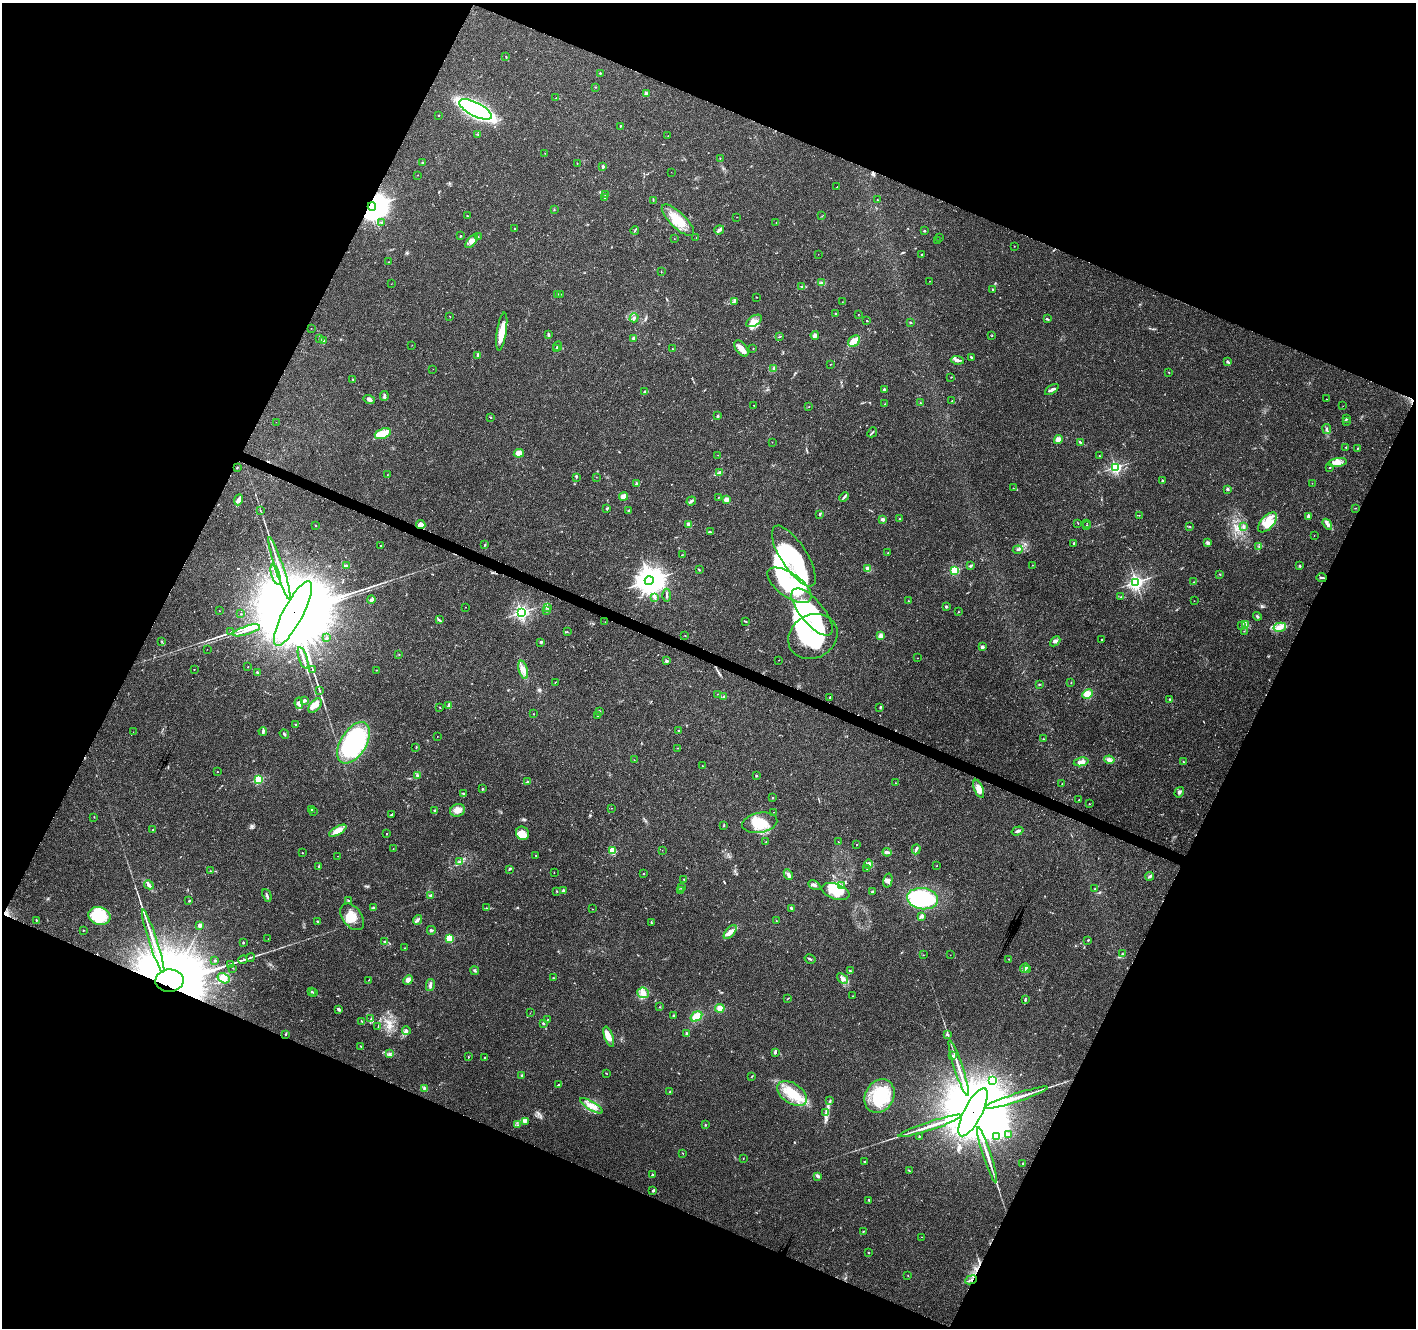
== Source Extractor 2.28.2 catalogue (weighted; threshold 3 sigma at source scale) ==
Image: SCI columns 7-5661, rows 210-5511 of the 5672 x 5786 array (HDU 1 of 3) = the unmasked area's bounding box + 8 px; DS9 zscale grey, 4 x 4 block average (1 PNG px = mean of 4 x 4 image px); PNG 1418 x 1330 px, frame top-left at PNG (2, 3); each listed source drawn as its Kron ellipse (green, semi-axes under 4 px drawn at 4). Shown black and unused: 44% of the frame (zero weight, under 3 of 4 exposures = <1% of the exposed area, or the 3 px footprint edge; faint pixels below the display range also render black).
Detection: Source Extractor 2.28.2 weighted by HDU 2 'WHT'. Background 0.0474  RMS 0.0039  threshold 0.0174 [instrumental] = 3 sigma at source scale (4.5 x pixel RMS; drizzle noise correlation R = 1.50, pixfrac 1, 0.0396/0.0396 arcsec/px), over >= 5 px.
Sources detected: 502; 1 too faint to see at this stretch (4 x 4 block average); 8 inside a brighter object's white glare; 5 cosmic-ray / hot-pixel residue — neither listed nor drawn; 15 coinciding with a brighter row at this scale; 33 inside a brighter listed object's ellipse — not listed separately; the other 440 listed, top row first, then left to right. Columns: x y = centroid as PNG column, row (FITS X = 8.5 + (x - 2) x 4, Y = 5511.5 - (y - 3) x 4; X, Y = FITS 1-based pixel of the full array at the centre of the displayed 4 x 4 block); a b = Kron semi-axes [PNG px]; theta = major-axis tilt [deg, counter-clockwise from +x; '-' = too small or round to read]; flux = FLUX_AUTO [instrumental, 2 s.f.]
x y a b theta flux
506 57 3 2 - 1.5
600 73 2 2 - 4.3
596 87 2 2 - 0.75
646 94 2 2 - 31
556 98 2 2 - 0.99
475 109 18 6 -27 670
439 115 2 2 - 2
620 126 3 2 - 1.4
478 134 2 2 - 1.4
668 136 2 2 - 0.82
545 153 2 2 - 0.82
720 158 2 2 - 1
422 163 2 2 - 1.2
577 163 2 2 - 0.67
603 166 2 2 - 5
671 172 2 2 - 0.37
418 175 2 2 - 0.63
837 187 2 2 - 0.6
605 194 2 2 - 1.8
605 197 2 2 - 12
653 200 3 2 - 1.5
877 200 2 2 - 1
372 206 4 4 - 3200
554 209 2 2 - 0.83
468 216 3 2 - 1.7
822 216 2 2 - 0.74
737 217 2 2 - 0.54
678 220 21 7 -44 51
381 222 2 2 - 1.8
776 222 2 2 - 0.46
515 229 3 2 - 1.5
635 230 4 2 - 2
719 230 5 3 - 6
925 231 3 2 - 1.6
460 236 2 2 - 1.7
478 237 2 2 - 0.75
696 238 2 2 - 0.7
940 238 2 2 - 0.51
674 239 2 2 - 0.67
472 241 8 4 51 9.4
937 241 2 2 - 2.3
1014 246 2 2 - 0.51
818 254 2 2 - 0.45
922 255 2 2 - 2.3
389 262 2 2 - 0.38
661 272 2 2 - 0.72
930 281 2 2 - 0.63
822 283 4 2 - 3.3
391 284 2 2 - 0.65
802 286 4 2 - 2.5
992 289 2 2 - 1.4
558 294 2 2 - 1.4
560 294 2 2 - 1.4
756 297 2 2 - 0.84
734 302 2 2 - 1.7
842 302 2 2 - 0.51
836 314 3 2 - 2.3
858 314 2 2 - 0.56
450 316 2 2 - 1.1
634 318 5 3 - 4
1047 319 3 2 - 3.3
754 321 9 5 32 14
867 321 2 2 - 1.6
910 323 2 2 - 2.7
311 328 2 2 - 0.39
502 332 19 5 81 36
548 335 3 2 - 5.3
815 335 4 3 - 5.8
991 336 2 2 - 0.96
780 337 3 2 - 1.4
634 338 2 2 - 22
320 339 3 3 - 3
324 340 2 2 - 1.2
854 341 7 5 45 21
412 345 2 2 - 0.45
558 346 5 2 - 2.5
741 348 9 5 -52 16
753 348 2 2 - 1.1
557 349 3 2 - 2.5
672 349 2 2 - 1.1
478 356 4 2 - 3.6
971 357 3 2 - 3.3
957 360 7 3 -7 7.6
1228 362 3 2 - 3.2
830 364 2 2 - 0.75
433 369 2 2 - 0.33
774 369 4 2 - 2.3
1168 372 2 2 - 0.72
951 377 2 2 - 0.73
353 379 2 2 - 0.74
884 389 2 2 - 15
1052 390 8 3 34 6.3
644 392 3 2 - 2.6
384 396 5 3 - 4.5
369 399 6 3 -14 6.2
1326 399 2 2 - 0.55
952 401 2 2 - 1
920 403 3 2 - 1.2
885 404 2 2 - 0.68
754 405 2 2 - 0.67
1343 406 2 2 - 0.43
809 407 2 2 - 0.77
717 416 3 2 - 3.8
491 417 2 2 - 0.94
1346 419 3 2 - 1.6
1346 421 2 2 - 6.4
276 422 2 2 - 1.1
1327 429 5 2 - 3.9
872 432 5 2 - 3.1
383 434 8 5 20 38
1058 439 4 4 - 12
772 442 2 2 - 0.63
1080 442 2 2 - 1.3
1346 447 2 2 - 2.2
1357 449 3 2 - 1.2
519 453 5 4 - 26
718 455 2 2 - 0.7
1100 456 3 2 - 1.2
1338 462 9 4 9 14
237 467 2 2 - 1.9
1115 467 2 2 - 470
1329 468 2 2 - 1.3
719 473 2 2 - 1
387 475 2 2 - 1
576 477 3 2 - 2.4
596 477 2 2 - 0.72
1162 480 2 2 - 3.3
1312 483 2 2 - 0.64
637 484 2 2 - 20
1013 488 2 2 - 0.85
1227 489 2 2 - 13
624 496 4 3 - 15
844 497 5 2 - 3.9
718 498 2 2 - 0.78
239 500 6 4 67 7
726 500 2 2 - 46
691 501 5 2 - 4.7
607 508 3 2 - 2.2
1355 508 2 2 - 0.78
260 510 2 2 - 0.77
628 511 3 2 - 2.2
820 514 3 2 - 2.4
1139 515 2 2 - 0.51
1308 517 4 2 - 7.5
883 519 4 3 - 5.6
899 519 2 2 - 1.2
1267 522 12 6 48 29
1078 523 2 2 - 1
1087 523 2 2 - 0.42
421 524 4 3 - 19
688 524 3 2 - 6.7
1327 524 6 3 -55 7.3
316 526 2 2 - 0.85
1087 526 2 2 - 1
1190 527 3 2 - 1.1
1243 527 2 2 - 1.4
710 532 4 2 - 2.2
1314 535 2 2 - 0.6
1207 542 4 2 - 3
1074 543 2 2 - 13
380 545 2 2 - 0.68
485 545 4 2 - 1.9
1259 546 3 2 - 2.5
1018 550 5 2 - 3.2
888 553 2 2 - 0.88
682 555 3 2 - 0.8
794 556 35 13 -57 180
1032 565 2 2 - 0.55
347 566 3 2 - 2.6
971 566 3 2 - 2.2
1300 566 2 2 - 6.8
279 568 33 2 -72 30
868 569 4 3 - 13
699 570 3 2 - 1.8
955 570 2 2 - 220
1220 574 2 2 - 0.99
276 575 10 2 -72 6.8
1322 578 5 2 - 2.8
649 581 4 4 - 3200
1136 582 2 2 - 780
1194 582 2 2 - 0.88
789 585 26 12 -35 180
667 595 6 2 89 3.8
654 597 3 3 - 3.8
1121 597 2 2 - 0.63
371 600 4 2 - 12
908 601 2 2 - 0.76
1194 601 2 2 - 0.5
465 607 2 2 - 0.55
547 607 2 2 - 1.1
946 607 2 2 - 3.5
546 610 2 2 - 1.2
219 611 2 2 - 0.55
521 612 2 2 - 620
812 612 29 12 -51 180
958 612 2 2 - 1.1
293 613 36 10 62 100000
241 614 2 2 - 0.81
1257 616 4 2 - 2.8
439 620 4 2 - 2.7
746 621 2 2 - 1.3
605 622 2 2 - 0.73
1246 624 3 3 - 4.7
1241 625 3 2 - 1.9
1280 627 6 4 14 11
246 630 14 2 18 12
1244 631 2 2 - 0.53
231 632 3 2 - 2.2
567 632 2 2 - 1.2
685 635 2 2 - 0.69
813 636 25 21 30 360
880 636 2 2 - 64
327 638 2 2 - 1.8
1102 640 2 2 - 1.4
162 641 3 2 - 1.4
1055 641 6 3 43 6.1
540 642 2 2 - 1.6
982 647 4 3 - 5.5
207 649 2 2 - 0.47
399 654 2 2 - 0.88
303 658 11 2 -72 8.8
918 658 2 2 - 0.67
779 660 2 2 - 1.4
667 661 4 2 - 3.6
248 667 2 2 - 1.1
194 669 2 2 - 0.82
312 669 3 2 - 1.3
376 670 2 2 - 1.1
523 670 9 4 -74 13
257 672 2 2 - 3.1
555 682 2 2 - 0.81
1071 683 2 2 - 2.1
1039 684 2 2 - 1.2
319 690 2 2 - 0.73
717 694 2 2 - 0.61
1087 694 6 4 27 26
724 697 3 3 - 2.7
830 697 2 2 - 2.4
1170 699 3 2 - 2.5
304 700 3 3 - 4.8
299 703 6 4 -82 10
449 705 4 3 - 6.3
315 706 8 5 51 25
880 707 3 2 - 2.1
440 708 2 2 - 0.66
600 712 2 2 - 1.1
534 714 2 2 - 1.3
597 715 3 2 - 1.3
296 724 2 2 - 2
678 730 2 2 - 2.3
263 731 4 2 - 4.5
133 732 2 2 - 0.34
284 734 5 2 - 3.1
437 736 2 2 - 0.61
1043 739 2 2 - 0.98
354 743 23 13 59 360
416 747 3 2 - 1.3
677 748 2 2 - 0.99
634 760 2 2 - 0.63
1109 760 5 4 - 7.8
1081 762 7 3 12 8.9
1183 762 2 2 - 0.99
702 766 2 2 - 0.64
217 771 2 2 - 1
417 775 2 2 - 1.8
756 776 2 2 - 2.2
259 779 2 2 - 210
527 782 2 2 - 5
895 783 2 2 - 1.4
1062 784 2 2 - 0.71
482 789 3 2 - 2
979 789 9 4 -68 18
1179 792 5 3 - 4.9
464 794 3 2 - 3.4
773 798 2 2 - 1
1079 800 2 2 - 1.2
1089 804 2 2 - 1.1
611 808 2 2 - 0.54
311 810 2 2 - 1.8
435 810 3 2 - 2.6
458 810 7 6 - 17
313 811 2 2 - 2.7
774 812 2 2 - 0.41
392 814 3 2 - 1.7
94 817 2 2 - 0.79
760 823 18 10 10 55
724 826 3 2 - 1.7
153 830 2 2 - 4.2
338 831 10 4 30 25
1017 831 6 2 18 4.1
522 833 7 6 - 23
386 834 2 2 - 2.4
766 842 2 2 - 1
838 842 2 2 - 0.59
857 845 2 2 - 2.3
393 849 2 2 - 0.84
916 849 5 2 - 4.8
662 850 2 2 - 0.42
612 851 2 2 - 120
887 852 4 2 - 2.9
302 853 2 2 - 1.2
536 855 2 2 - 2.3
338 856 2 2 - 0.69
460 862 4 3 - 5.3
868 864 4 3 - 4.6
319 866 2 2 - 2
937 866 2 2 - 0.66
867 868 2 2 - 0.72
509 869 3 2 - 1.8
210 871 2 2 - 0.8
554 873 2 2 - 1
643 874 2 2 - 1.3
788 874 6 3 -64 7.8
1150 876 4 2 - 3.4
684 879 2 2 - 2.1
888 880 7 4 76 8.6
149 885 5 3 - 5.9
814 885 6 3 -28 5.7
841 886 3 2 - 3.2
681 888 3 2 - 1.1
1095 889 2 2 - 1.8
557 891 2 2 - 1.1
563 891 2 2 - 16
680 891 4 2 - 2.1
836 891 14 7 -18 44
873 891 3 2 - 2.4
267 895 7 2 -66 4.1
430 895 4 2 - 3.4
922 899 15 10 -8 200
348 900 3 2 - 1.7
189 901 2 2 - 1.9
373 908 3 2 - 4.8
486 908 2 2 - 1.8
791 908 3 2 - 2.5
592 909 2 2 - 0.87
99 916 11 9 -17 99
922 916 2 2 - 27
352 917 15 9 -53 37
36 920 3 2 - 1.5
417 920 5 3 - 5.1
317 921 2 2 - 1.4
776 921 3 2 - 1
651 923 2 2 - 1.3
200 925 3 3 - 7.2
83 930 2 2 - 1.5
431 930 4 3 - 3.3
730 932 8 4 50 11
450 938 2 2 - 160
268 939 2 2 - 0.38
1088 940 2 2 - 1.4
153 941 33 2 -72 36
384 941 3 2 - 2.4
243 943 2 2 - 6.6
405 948 2 2 - 0.85
1122 954 2 2 - 0.82
923 955 2 2 - 0.5
950 955 2 2 - 0.46
251 957 4 2 - 2.6
810 959 6 2 -31 2.7
1008 959 2 2 - 0.81
215 960 2 2 - 8.2
243 960 4 2 - 3.1
230 964 3 2 - 1.6
233 968 2 2 - 0.9
1025 968 5 2 - 4.8
475 970 4 2 - 2.9
1027 970 2 2 - 1
850 971 2 2 - 3.6
224 978 6 4 -32 11
554 978 2 2 - 0.85
842 978 6 4 -41 7.9
369 980 2 2 - 0.73
408 980 5 4 - 9.5
169 981 14 11 3 32000
430 985 6 3 79 6.2
311 992 3 2 - 1.3
314 992 2 2 - 1.4
643 993 6 5 - 18
853 996 2 2 - 0.82
787 999 2 2 - 1.1
1025 1000 4 2 - 2.5
659 1007 2 2 - 0.87
720 1008 5 4 - 15
339 1009 3 3 - 4.3
530 1013 2 2 - 0.56
673 1015 2 2 - 1.7
696 1017 6 4 34 21
371 1019 2 2 - 2.3
547 1020 2 2 - 0.99
362 1021 2 2 - 1.4
543 1023 2 2 - 4.6
378 1027 2 2 - 0.76
406 1030 4 3 - 3.7
285 1034 2 2 - 1.7
687 1034 3 2 - 7.7
947 1034 4 3 - 3.4
609 1037 11 3 -70 23
361 1047 3 2 - 1.4
775 1052 3 2 - 4.1
390 1054 2 2 - 2.5
952 1056 4 3 - 4.8
468 1057 2 2 - 1.2
485 1057 2 2 - 1.7
959 1068 29 2 -72 22
606 1073 2 2 - 1.2
521 1076 3 2 - 2.5
751 1077 2 2 - 0.76
993 1080 2 2 - 190
558 1085 3 2 - 1.9
424 1088 2 2 - 1.7
669 1092 3 2 - 1.4
792 1094 17 10 -35 56
880 1096 17 14 61 130
1016 1098 33 2 18 32
830 1101 2 2 - 1.2
591 1106 13 4 -31 19
826 1112 2 2 - 2.1
973 1112 27 9 63 75000
525 1122 2 2 - 1.6
517 1125 2 2 - 1.1
705 1125 2 2 - 1.2
930 1126 33 2 18 31
1008 1135 3 3 - 5.1
919 1136 2 2 - 1.6
996 1137 3 2 - 3.7
683 1153 2 2 - 0.7
987 1155 29 2 -72 24
743 1158 2 2 - 0.68
864 1162 3 2 - 1.6
1023 1163 2 2 - 4.2
909 1171 2 2 - 0.82
652 1175 2 2 - 1.1
818 1176 3 2 - 6.7
653 1191 2 2 - 4.1
869 1200 4 2 - 1.9
863 1232 3 2 - 1.1
921 1237 2 2 - 0.5
869 1253 2 2 - 1.2
908 1276 2 2 - 0.8
971 1280 6 2 23 4.1
Overlapping masked pixels (flux is a lower limit): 6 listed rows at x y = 372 206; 421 524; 293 613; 169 981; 973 1112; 971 1280
Diffuse or blended objects may show on this block-average render without a row.